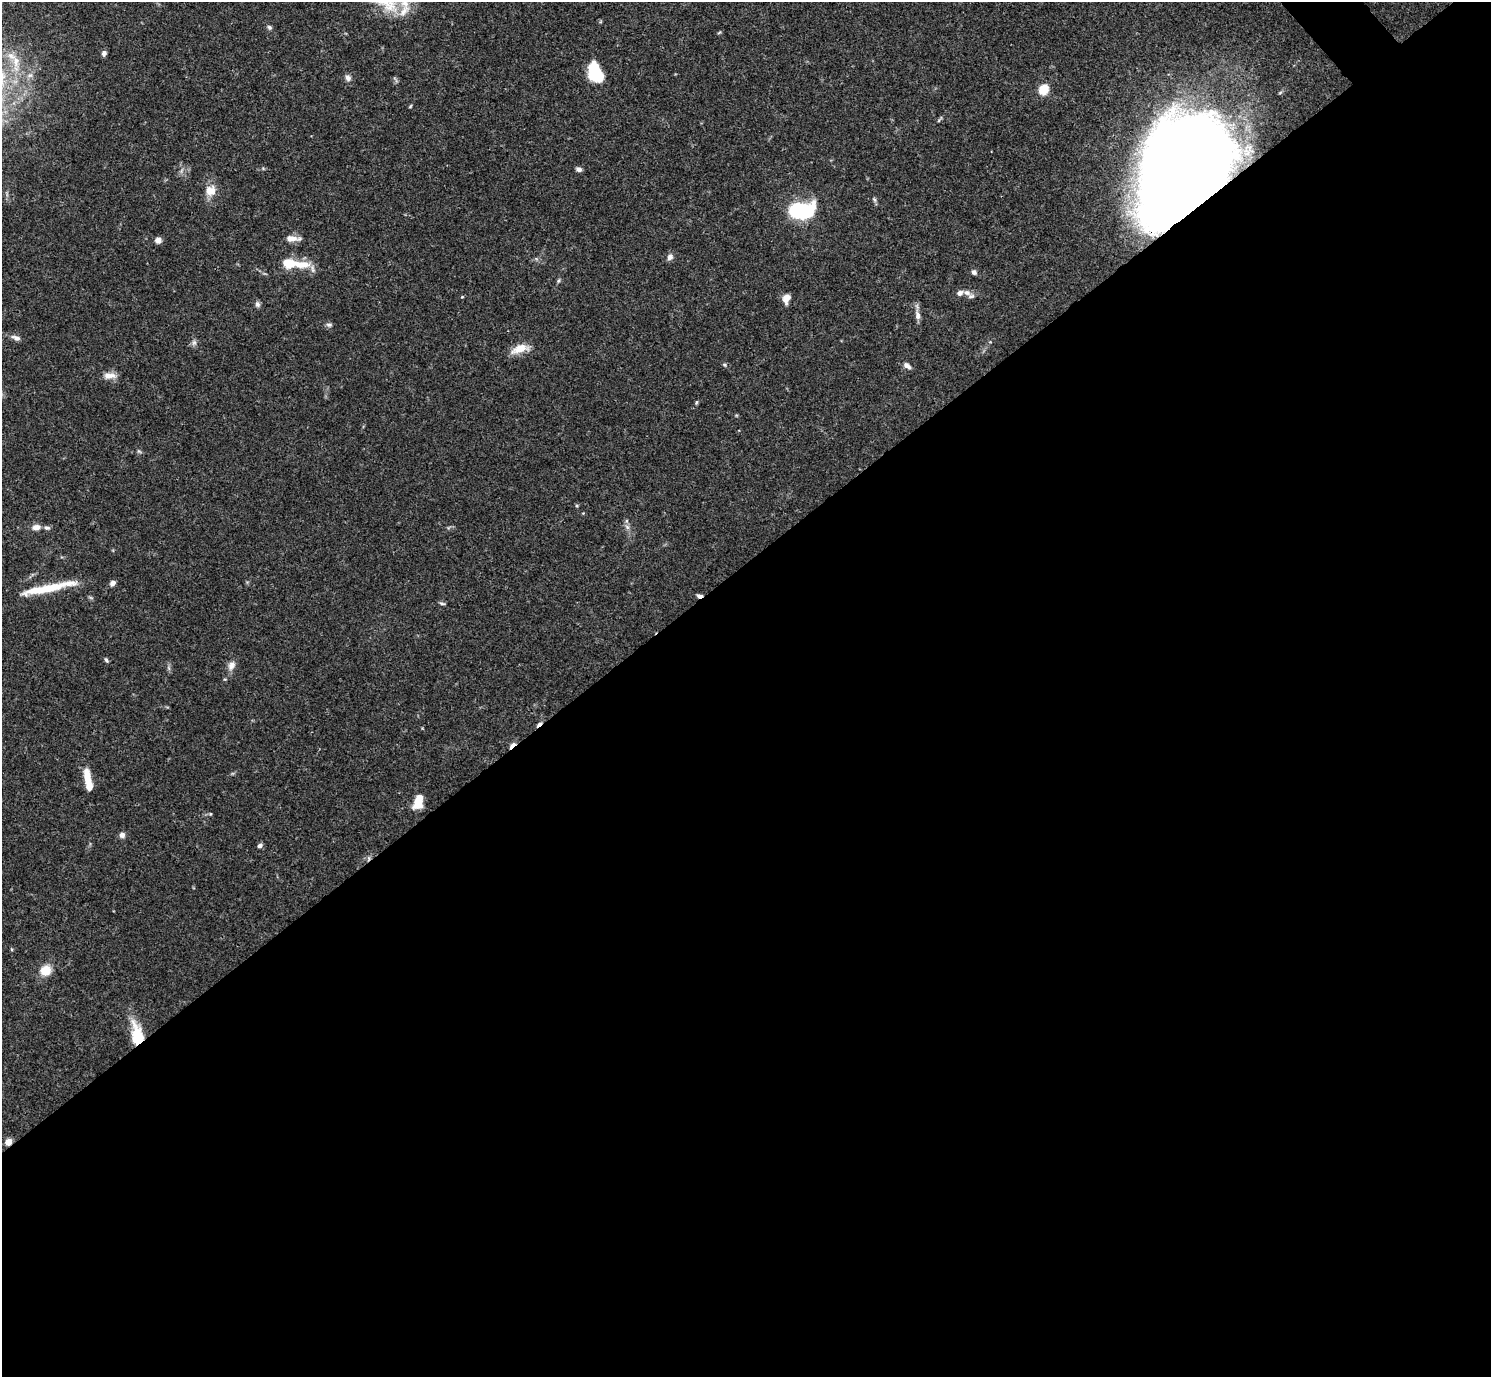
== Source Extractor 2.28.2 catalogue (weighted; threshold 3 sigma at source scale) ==
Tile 15 of 4 x 4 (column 3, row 4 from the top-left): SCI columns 2980-4468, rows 159-1533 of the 5961 x 5958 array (HDU 1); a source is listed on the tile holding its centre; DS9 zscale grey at full resolution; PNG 1493 x 1379 px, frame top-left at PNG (2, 2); no overlay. Shown black and unused: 59% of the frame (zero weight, under 3 of 4 exposures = <1% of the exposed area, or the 3 px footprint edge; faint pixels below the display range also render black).
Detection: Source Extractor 2.28.2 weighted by HDU 2 'WHT'; one run over the whole footprint, this tile lists its part. Background 0.0692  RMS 0.0032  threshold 0.0144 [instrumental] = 3 sigma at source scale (4.5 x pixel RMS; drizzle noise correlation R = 1.50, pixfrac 1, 0.05/0.05 arcsec/px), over >= 5 px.
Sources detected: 59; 2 inside a brighter object's white glare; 2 cosmic-ray / hot-pixel residue — not listed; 3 inside a brighter listed object's ellipse — not listed separately; the other 52 listed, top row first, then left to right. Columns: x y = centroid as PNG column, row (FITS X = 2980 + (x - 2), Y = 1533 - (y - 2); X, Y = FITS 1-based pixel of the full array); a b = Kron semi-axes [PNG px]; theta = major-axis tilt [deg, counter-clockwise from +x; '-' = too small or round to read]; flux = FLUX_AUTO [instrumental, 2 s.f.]
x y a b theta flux
269 27 6 5 - 0.68
104 53 6 5 - 1.1
16 61 32 9 -88 6.6
594 70 17 10 83 13
348 78 9 7 -69 1.3
395 79 10 2 -59 0.37
1043 90 5 5 - 22
410 106 5 3 - 0.33
939 119 12 3 51 0.54
1184 168 80 61 61 630
579 169 6 5 - 1.1
211 191 15 14 - 4
874 200 8 5 -70 0.64
800 210 16 10 3 48
291 239 15 7 -6 2.7
158 240 7 7 - 1.5
670 257 9 7 60 1.3
300 264 28 10 -4 6.9
974 272 6 5 - 1
559 281 7 3 71 0.5
967 293 12 7 -22 1.8
786 298 10 7 71 3
257 304 8 6 -86 0.88
917 315 14 7 -79 1.8
329 325 9 5 -5 0.76
16 338 12 6 -22 1.5
194 342 8 6 -70 0.93
520 349 22 10 17 4.8
724 365 6 5 - 0.52
907 366 11 6 -36 1.4
109 376 17 8 1 2.6
697 402 6 3 70 0.38
139 451 6 5 - 0.54
36 527 9 6 8 2.3
627 527 8 6 -46 0.99
46 528 9 5 -11 0.93
112 583 7 6 - 1.3
53 587 55 10 14 10
442 603 8 4 -16 0.59
106 660 6 4 -69 0.59
231 665 14 9 66 2
169 668 7 4 -71 0.63
512 745 10 4 44 2.3
87 777 19 8 -83 5.6
418 802 14 8 73 6.2
210 814 4 4 - 0.32
122 835 7 7 - 1.3
260 846 6 5 - 0.94
368 858 8 4 82 0.71
45 970 11 10 - 5.6
137 1034 29 14 -80 11
8 1142 5 4 - 5.2
Overlapping masked pixels (flux is a lower limit): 5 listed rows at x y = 1184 168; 512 745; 368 858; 137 1034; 8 1142